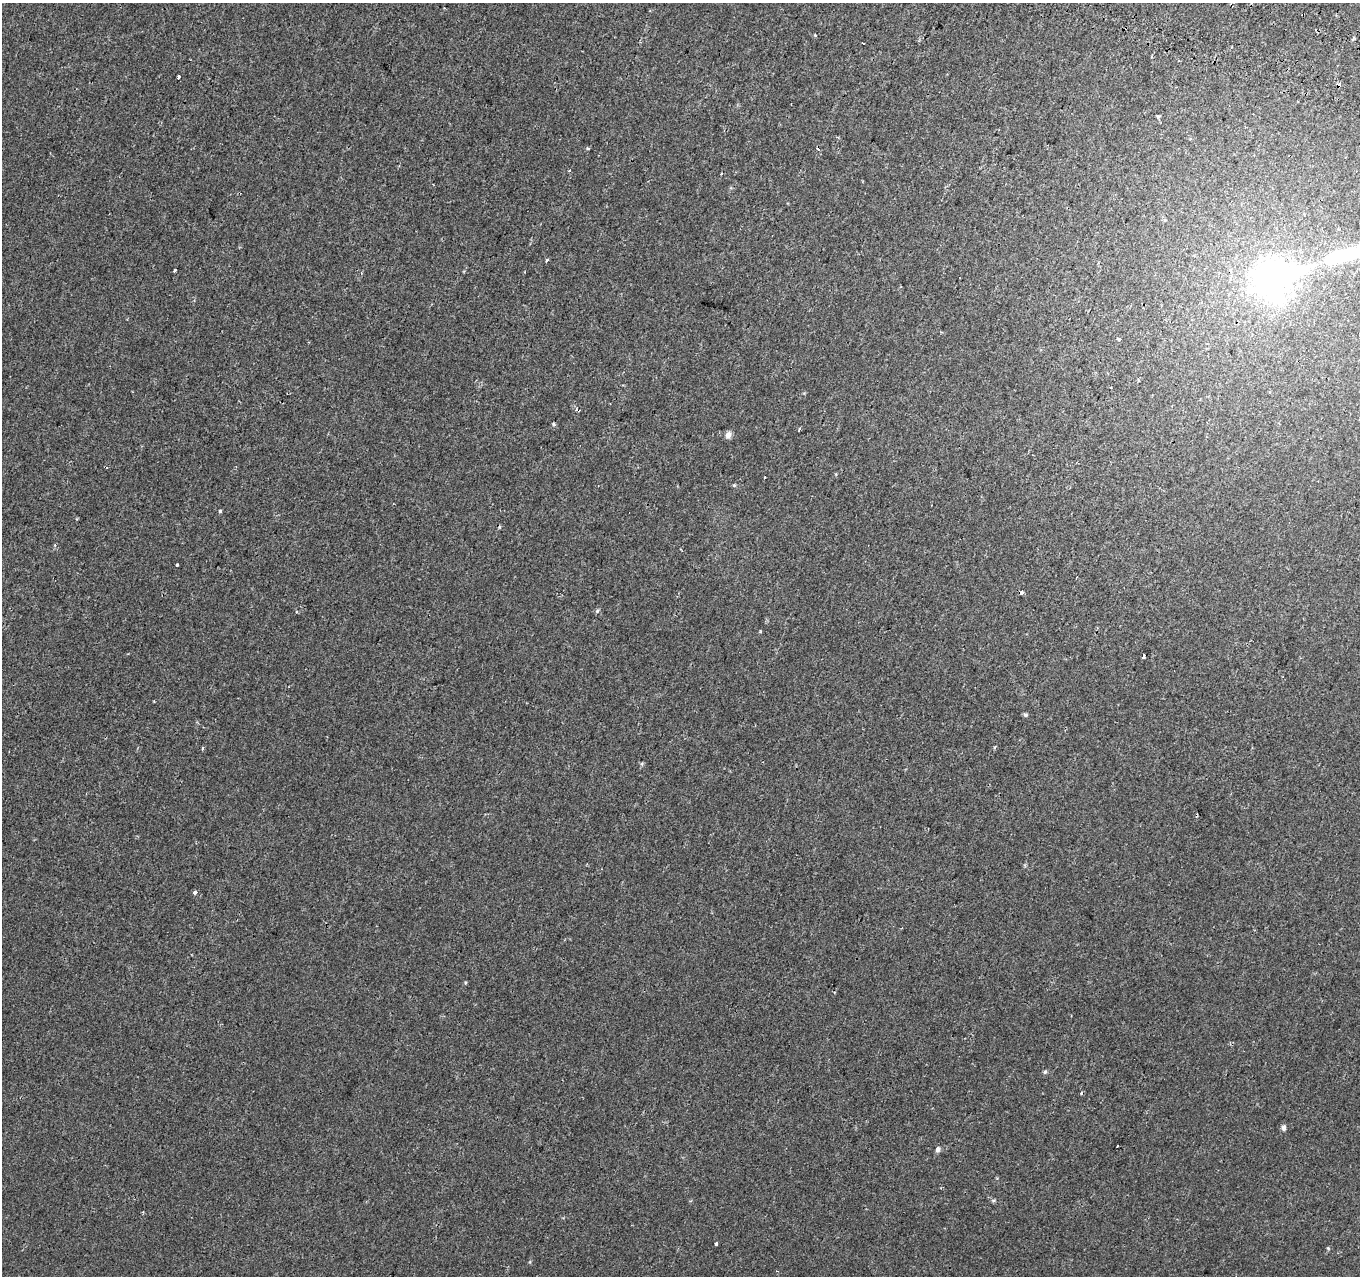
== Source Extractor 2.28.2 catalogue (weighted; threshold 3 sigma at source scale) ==
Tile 10 of 4 x 4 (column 2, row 3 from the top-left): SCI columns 1390-2747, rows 1607-2880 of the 5486 x 5698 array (HDU 1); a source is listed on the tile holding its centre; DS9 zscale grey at full resolution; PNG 1362 x 1278 px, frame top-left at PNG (2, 3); no overlay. Shown black and unused: <1% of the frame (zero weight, under 2 of 3 exposures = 3% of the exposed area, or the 3 px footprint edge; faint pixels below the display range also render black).
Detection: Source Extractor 2.28.2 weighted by HDU 2 'WHT'; one run over the whole footprint, this tile lists its part. Background 7.26e-04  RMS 0.0038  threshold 0.0171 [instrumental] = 3 sigma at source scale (4.5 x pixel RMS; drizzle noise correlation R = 1.50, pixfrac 1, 0.0396/0.0396 arcsec/px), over >= 5 px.
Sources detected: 46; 1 inside a brighter object's white glare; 4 cosmic-ray / hot-pixel residue — not listed; the other 41 listed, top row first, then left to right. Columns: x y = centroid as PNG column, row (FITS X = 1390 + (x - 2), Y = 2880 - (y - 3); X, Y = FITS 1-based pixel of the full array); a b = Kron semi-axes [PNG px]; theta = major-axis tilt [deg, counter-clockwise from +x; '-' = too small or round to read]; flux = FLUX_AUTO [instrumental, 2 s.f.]
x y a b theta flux
1303 15 3 3 - 4.9
815 35 4 3 - 0.32
1353 39 3 3 - 0.79
863 43 3 3 - 1.7
178 77 3 3 - 4
1159 116 4 4 - 0.79
588 148 4 3 - 0.63
818 148 4 3 - 1
569 170 4 3 - 0.44
722 173 3 2 - 0.33
1165 220 5 4 - 0.5
1338 229 4 3 - 0.64
1338 256 19 7 16 48
547 260 4 3 - 2.4
175 270 3 3 - 1.1
1272 280 17 16 - 200
1119 339 4 3 - 0.87
553 424 5 3 - 0.7
799 430 4 3 - 1
728 435 9 6 70 1.6
734 485 5 4 - 0.46
220 511 4 3 - 0.78
77 519 3 3 - 0.32
499 527 5 3 - 0.37
177 565 3 3 - 0.72
1021 593 3 3 - 2.6
597 611 6 5 - 0.65
296 612 4 3 - 0.6
760 631 4 3 - 0.29
1143 657 3 3 - 7
1025 715 5 5 - 0.64
994 747 5 3 - 0.41
203 748 4 3 - 0.52
195 892 4 3 - 1.6
465 983 5 3 - 0.36
1045 1072 6 5 - 0.62
1284 1127 8 6 89 1.1
938 1149 7 5 70 1.2
993 1201 7 4 6 0.6
716 1244 3 3 - 2.3
1328 1248 5 3 - 0.4
Overlapping masked pixels (flux is a lower limit): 2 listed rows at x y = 1303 15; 1021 593